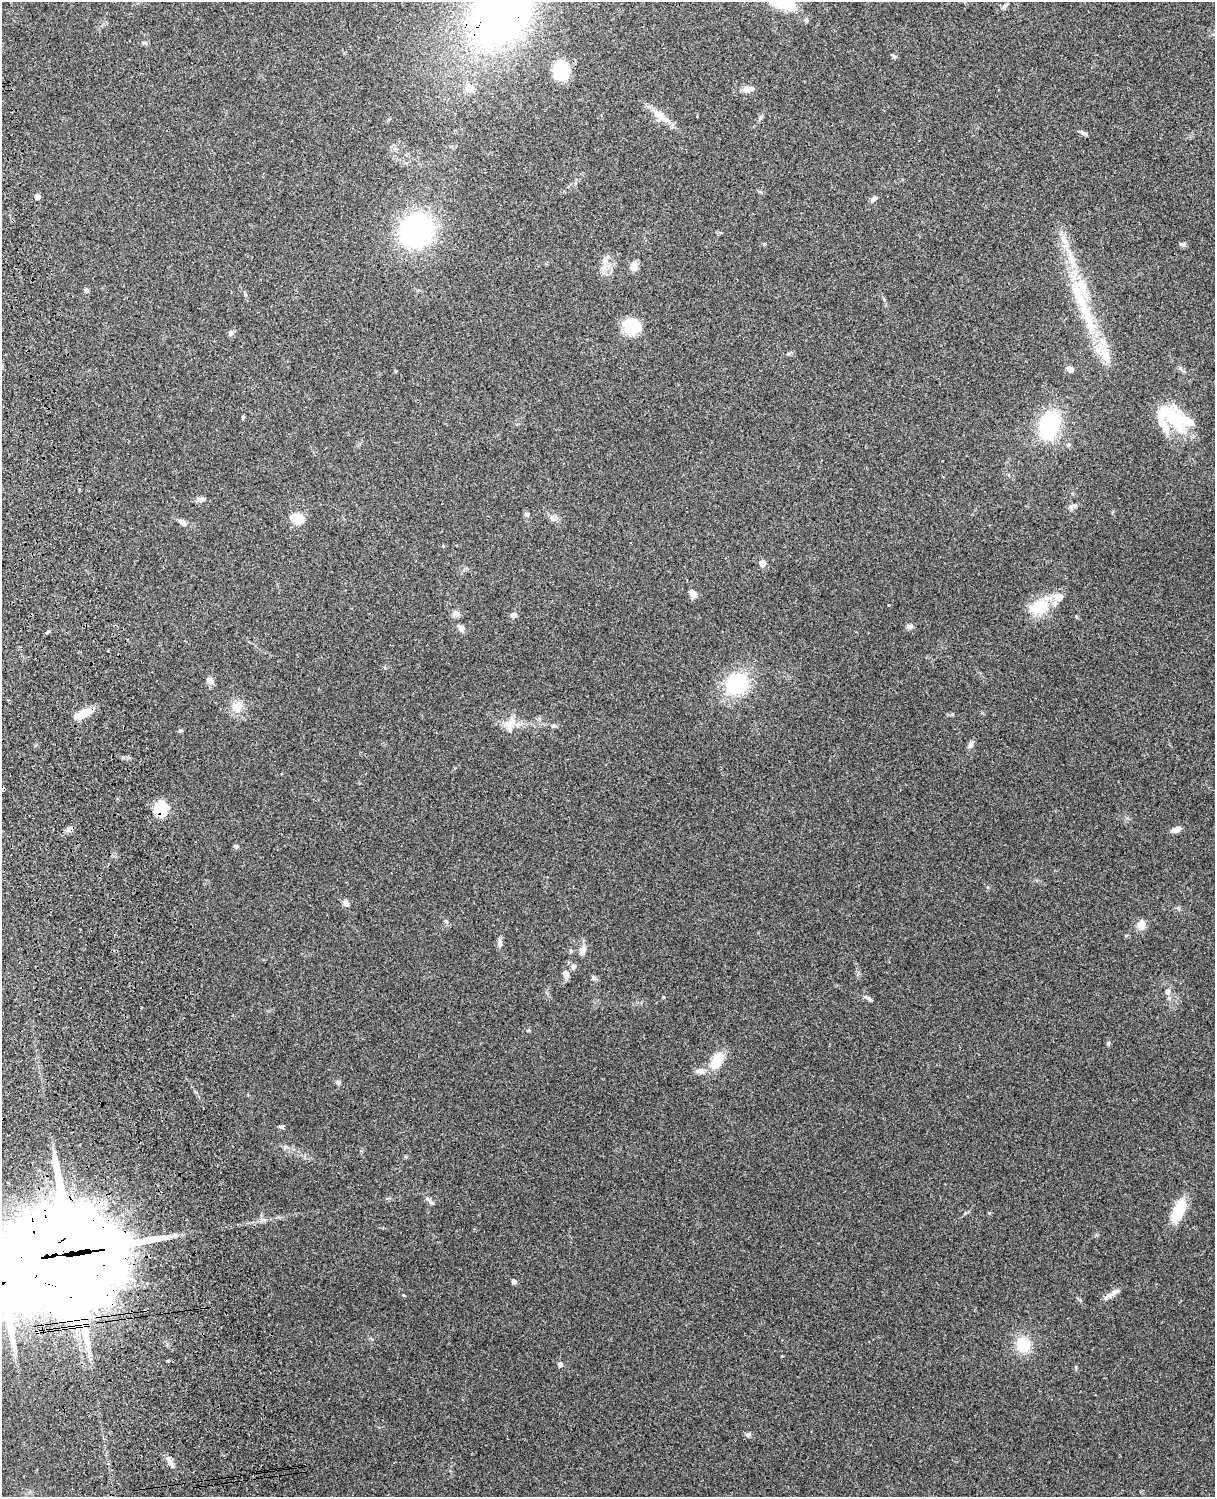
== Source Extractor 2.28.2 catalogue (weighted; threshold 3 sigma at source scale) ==
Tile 7 of 4 x 3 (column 3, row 2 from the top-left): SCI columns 2544-3756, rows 1660-3154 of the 5089 x 4927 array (HDU 1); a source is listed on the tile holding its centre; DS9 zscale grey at full resolution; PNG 1217 x 1499 px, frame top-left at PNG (2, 2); no overlay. Shown black and unused: <1% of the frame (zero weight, under 3 of 4 exposures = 6% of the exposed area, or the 3 px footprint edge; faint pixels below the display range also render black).
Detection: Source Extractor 2.28.2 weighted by HDU 2 'WHT'; one run over the whole footprint, this tile lists its part. Background 0.21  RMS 0.0082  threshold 0.037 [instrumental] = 3 sigma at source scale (4.5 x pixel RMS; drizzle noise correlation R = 1.50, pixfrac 1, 0.05/0.05 arcsec/px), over >= 5 px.
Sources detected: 88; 3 inside a brighter object's white glare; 2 cosmic-ray / hot-pixel residue — not listed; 6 inside a brighter listed object's ellipse — not listed separately; the other 77 listed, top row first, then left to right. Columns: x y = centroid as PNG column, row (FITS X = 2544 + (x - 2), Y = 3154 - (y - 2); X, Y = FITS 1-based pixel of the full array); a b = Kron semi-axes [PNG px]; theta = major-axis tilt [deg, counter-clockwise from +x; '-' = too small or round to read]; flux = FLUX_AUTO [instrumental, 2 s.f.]
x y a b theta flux
782 2 32 12 -20 38
501 15 50 40 48 480
806 20 5 5 - 1.4
145 43 9 4 -26 1.5
894 56 7 4 -18 1.3
561 71 16 13 -87 38
469 88 7 6 - 11
748 89 15 7 4 4.8
660 116 30 9 -37 11
1083 133 11 4 -16 2.1
37 197 5 4 - 4.8
874 198 8 6 31 2.4
416 230 30 26 45 150
764 244 5 4 - 0.84
1182 244 8 5 1 1.9
605 260 14 8 73 5.7
634 266 9 8 - 7
86 290 6 5 - 1.8
1079 295 54 14 -70 44
631 326 21 16 -44 22
231 333 8 5 69 1.8
1105 353 38 10 -81 17
1070 369 5 5 - 6
396 371 4 3 - 0.82
243 417 5 4 - 0.94
1172 417 42 17 -65 32
1049 426 20 13 71 88
1068 445 7 5 75 1.6
200 500 14 6 -6 3
1075 506 8 6 1 2.4
527 515 7 6 - 1.7
297 519 12 10 -12 15
182 522 9 5 -28 4.2
762 563 5 5 - 8.9
693 594 10 7 -50 4.9
1039 607 24 18 27 25
456 613 8 7 - 3.6
513 615 7 6 - 2.9
910 627 9 6 14 2.5
461 628 10 7 -59 3
210 680 9 8 - 3.7
736 684 18 16 38 65
238 707 15 13 71 9.2
83 713 21 8 25 14
509 724 16 10 13 9
554 726 7 5 0 1.6
180 731 6 4 2 1
970 745 10 6 77 2.6
161 809 15 13 -90 22
69 829 9 7 31 3.3
1176 829 13 6 16 4.1
236 846 6 5 - 1.8
346 903 9 7 -53 2.9
1141 925 11 9 -83 7.2
499 943 12 6 76 2.9
583 951 15 7 76 4.3
573 966 7 6 - 2.7
566 974 10 6 -78 4.9
593 978 6 6 - 1.9
1167 991 8 6 63 2.9
663 997 4 4 - 0.71
868 998 13 4 -35 2
1108 1044 6 4 -70 1.2
717 1060 16 9 60 23
699 1071 13 7 -4 4
338 1083 7 6 - 1.8
281 1126 7 4 -18 1.2
1179 1210 24 11 67 26
69 1254 40 31 4 12000
514 1282 4 4 - 3.1
2 1283 20 17 6 3900
1114 1293 17 6 32 4.9
71 1297 16 14 -55 1400
1023 1344 15 14 - 23
560 1365 7 6 - 1.7
748 1435 9 5 -21 1.8
170 1463 18 6 -60 4.1
Overlapping masked pixels (flux is a lower limit): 6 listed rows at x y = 501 15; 161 809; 69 829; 69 1254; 2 1283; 71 1297
Isophote crosses this tile's border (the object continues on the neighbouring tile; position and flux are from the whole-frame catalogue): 4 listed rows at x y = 782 2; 501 15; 69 1254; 2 1283
Unlisted compact peaks at least as high as the median listed source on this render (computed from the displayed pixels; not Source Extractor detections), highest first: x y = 446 921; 952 714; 403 1295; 432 1203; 989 1213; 123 757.